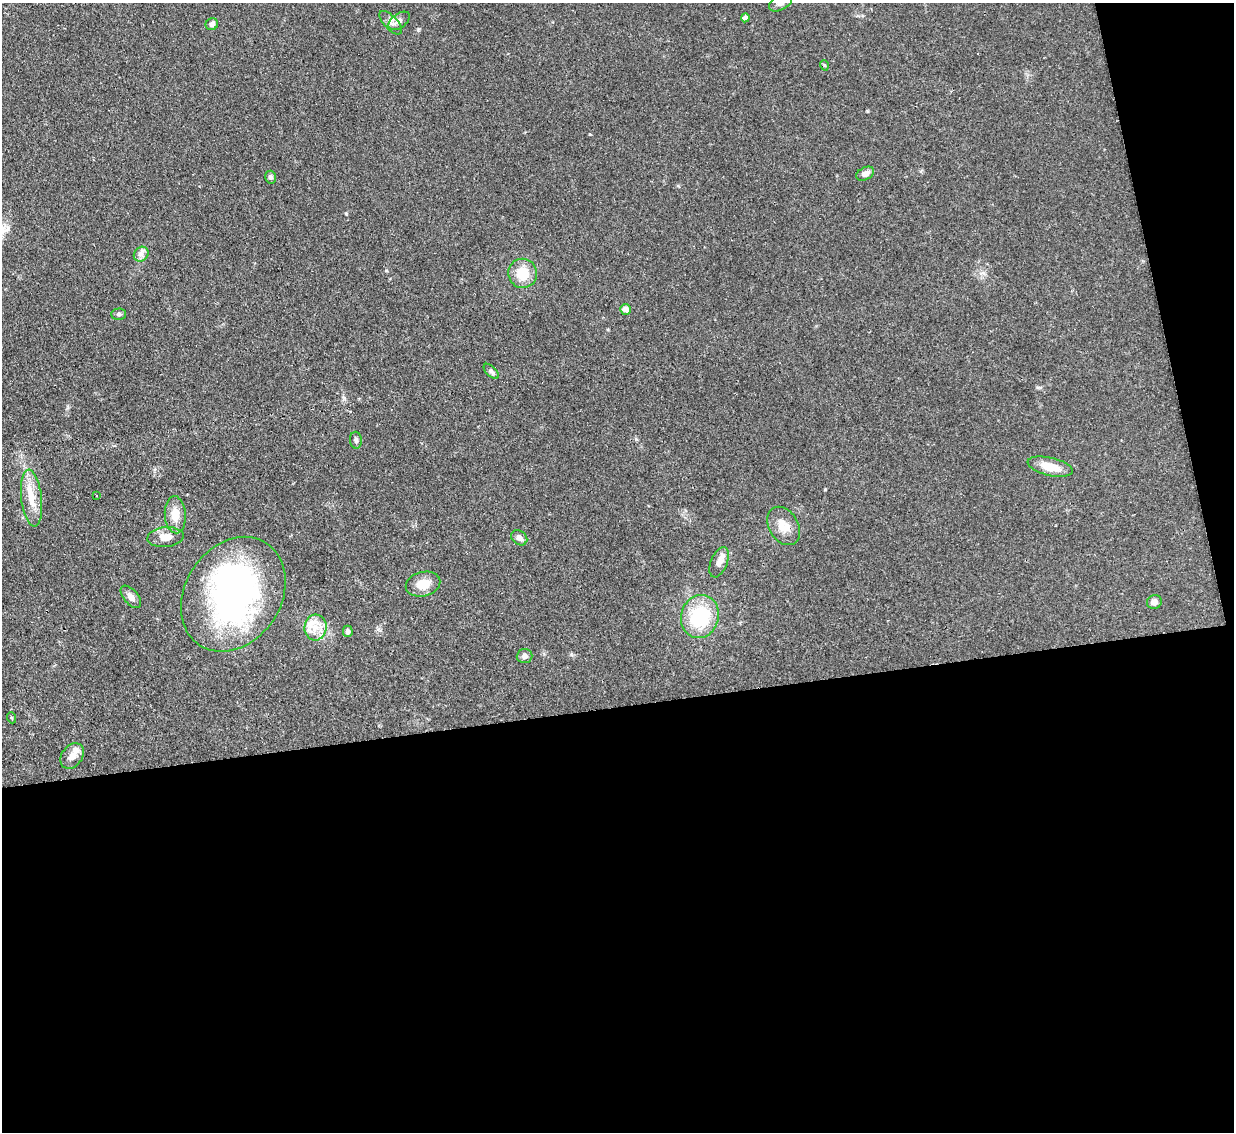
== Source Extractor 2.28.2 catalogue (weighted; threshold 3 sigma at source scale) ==
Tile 16 of 4 x 4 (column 4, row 4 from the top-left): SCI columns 3699-4930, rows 255-1384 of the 4931 x 4910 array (HDU 1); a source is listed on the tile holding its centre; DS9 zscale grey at full resolution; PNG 1236 x 1134 px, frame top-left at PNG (2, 3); each listed source drawn as its Kron ellipse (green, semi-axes under 4 px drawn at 4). Shown black and unused: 41% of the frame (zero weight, under 2 of 3 exposures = <1% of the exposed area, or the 3 px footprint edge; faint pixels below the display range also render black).
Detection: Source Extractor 2.28.2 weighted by HDU 2 'WHT'; one run over the whole footprint, this tile lists its part. Background 0.0828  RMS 0.0061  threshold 0.0275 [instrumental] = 3 sigma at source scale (4.5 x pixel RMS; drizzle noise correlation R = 1.50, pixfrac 1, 0.05/0.05 arcsec/px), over >= 5 px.
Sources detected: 36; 1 inside a brighter object's white glare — neither listed nor drawn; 3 inside a brighter listed object's ellipse — not listed separately; the other 32 listed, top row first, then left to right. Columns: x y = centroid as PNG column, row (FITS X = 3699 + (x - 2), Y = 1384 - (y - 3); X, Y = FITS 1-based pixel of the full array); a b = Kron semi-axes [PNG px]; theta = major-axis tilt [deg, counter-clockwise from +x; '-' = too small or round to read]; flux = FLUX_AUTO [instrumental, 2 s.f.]
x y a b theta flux
780 3 12 7 28 2.7
745 18 4 4 - 2.4
399 21 12 7 36 3
391 23 15 6 -47 3
212 24 6 5 - 2.5
824 65 5 3 - 0.61
865 174 9 6 27 3.5
270 177 6 5 - 1.9
141 254 8 6 45 2.4
523 273 14 14 - 14
626 309 5 5 - 3.1
119 314 7 5 1 1.4
491 371 9 5 -45 1.6
356 440 8 5 -84 1.8
1050 467 23 9 -13 11
96 496 2 2 - 0.46
32 498 28 10 -83 11
175 515 18 10 -86 8.8
784 526 21 14 -58 8.5
165 537 18 10 5 6.1
519 538 9 7 -37 3
719 562 16 8 68 4.3
423 584 17 12 15 9.9
233 594 61 48 57 170
131 597 13 7 -49 3.7
1154 602 7 7 - 2.8
700 616 22 19 74 38
316 627 13 11 86 7.9
348 631 6 5 - 1.8
524 656 8 7 - 2.6
12 718 5 3 - 0.6
72 756 14 10 53 5
Isophote crosses this tile's border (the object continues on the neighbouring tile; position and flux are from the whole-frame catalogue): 1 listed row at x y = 780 3
Unlisted compact peaks at least as high as the median listed source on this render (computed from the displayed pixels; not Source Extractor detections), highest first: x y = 418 30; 346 214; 825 489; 867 111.